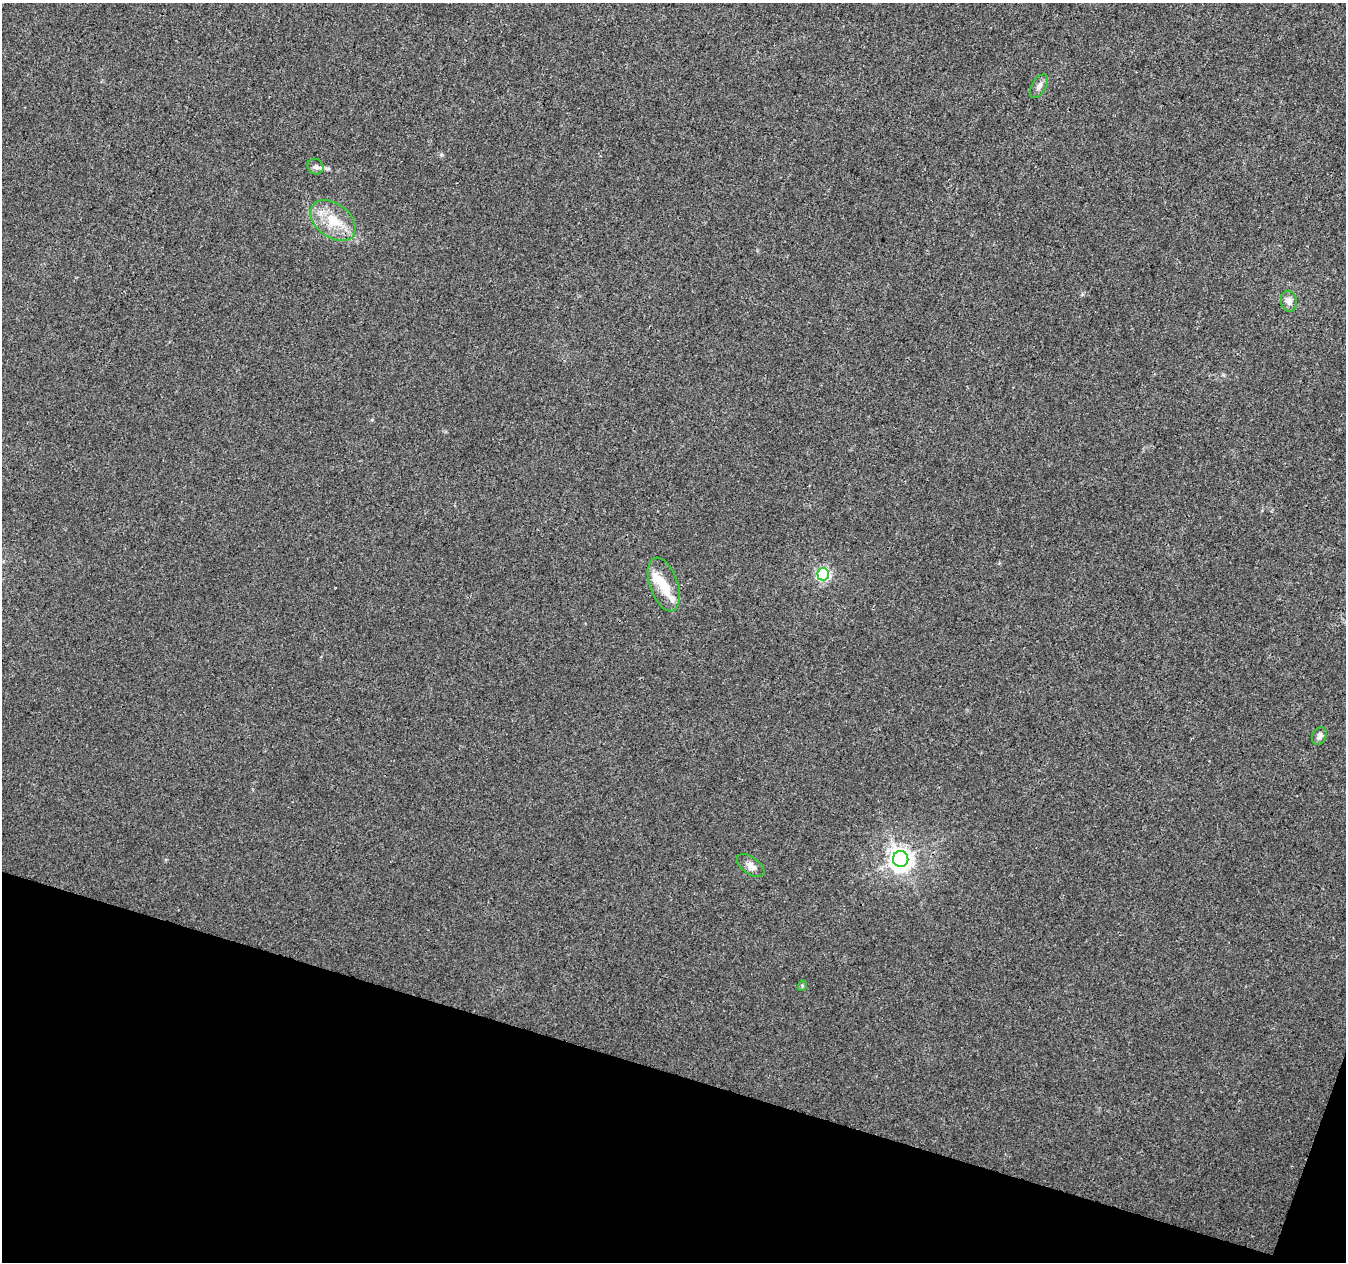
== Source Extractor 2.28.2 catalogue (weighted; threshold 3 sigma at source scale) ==
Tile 15 of 4 x 4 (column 3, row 4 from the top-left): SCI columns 2689-4032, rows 220-1479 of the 5385 x 5542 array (HDU 1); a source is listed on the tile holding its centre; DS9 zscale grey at full resolution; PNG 1348 x 1264 px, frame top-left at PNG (2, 3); each listed source drawn as its Kron ellipse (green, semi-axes under 4 px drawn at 4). Shown black and unused: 15% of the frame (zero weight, under 3 of 4 exposures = <1% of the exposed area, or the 3 px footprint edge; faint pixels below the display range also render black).
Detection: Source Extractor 2.28.2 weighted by HDU 2 'WHT'; one run over the whole footprint, this tile lists its part. Background 0.00635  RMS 0.0029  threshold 0.013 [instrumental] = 3 sigma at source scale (4.5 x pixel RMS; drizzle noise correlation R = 1.50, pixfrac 1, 0.0396/0.0396 arcsec/px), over >= 5 px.
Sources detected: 12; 1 inside a brighter object's white glare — neither listed nor drawn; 1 inside a brighter listed object's ellipse — not listed separately; the other 10 listed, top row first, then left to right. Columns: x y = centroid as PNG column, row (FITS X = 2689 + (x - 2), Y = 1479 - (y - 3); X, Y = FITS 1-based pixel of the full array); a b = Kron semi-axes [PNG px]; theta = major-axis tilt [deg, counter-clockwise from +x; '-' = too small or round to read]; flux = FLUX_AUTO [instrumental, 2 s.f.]
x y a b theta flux
1039 86 13 7 60 1.4
316 167 8 7 - 1
333 221 25 17 -37 8
1289 301 10 8 -77 1.7
823 574 6 6 - 45
664 585 28 14 -71 6.3
1319 736 9 7 63 1.3
901 859 8 7 - 230
751 866 16 8 -35 1.9
802 986 5 3 - 0.32